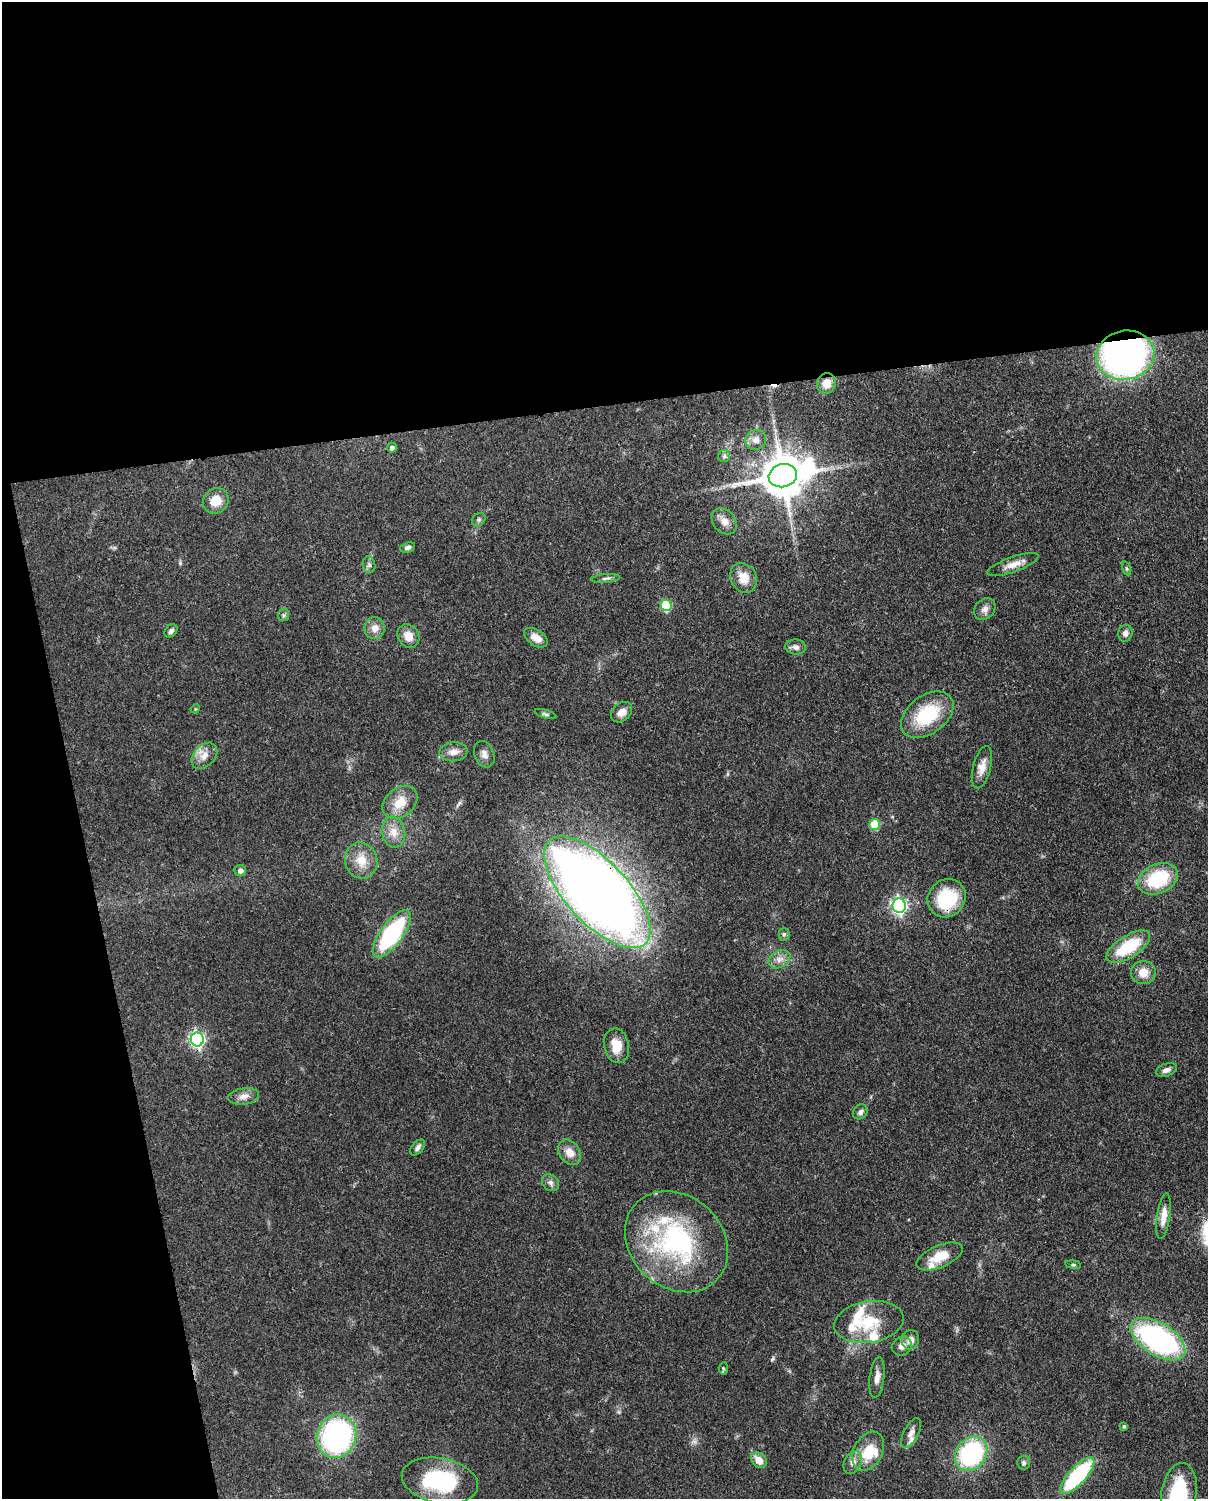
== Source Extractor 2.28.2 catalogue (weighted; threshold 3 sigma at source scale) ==
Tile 1 of 4 x 3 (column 1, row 1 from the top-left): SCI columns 90-1295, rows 3149-4645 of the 5000 x 4911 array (HDU 1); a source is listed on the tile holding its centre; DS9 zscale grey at full resolution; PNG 1210 x 1501 px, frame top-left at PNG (2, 2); each listed source drawn as its Kron ellipse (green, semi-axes under 4 px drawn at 4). Shown black and unused: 33% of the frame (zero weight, under 3 of 4 exposures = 7% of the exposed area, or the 3 px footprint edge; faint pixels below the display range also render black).
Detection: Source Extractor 2.28.2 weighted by HDU 2 'WHT'; one run over the whole footprint, this tile lists its part. Background 0.0986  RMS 0.0041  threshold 0.0184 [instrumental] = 3 sigma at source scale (4.5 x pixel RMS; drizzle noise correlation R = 1.50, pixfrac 1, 0.05/0.05 arcsec/px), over >= 5 px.
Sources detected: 86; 1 inside a brighter object's white glare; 2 cosmic-ray / hot-pixel residue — neither listed nor drawn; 8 inside a brighter listed object's ellipse — not listed separately; the other 75 listed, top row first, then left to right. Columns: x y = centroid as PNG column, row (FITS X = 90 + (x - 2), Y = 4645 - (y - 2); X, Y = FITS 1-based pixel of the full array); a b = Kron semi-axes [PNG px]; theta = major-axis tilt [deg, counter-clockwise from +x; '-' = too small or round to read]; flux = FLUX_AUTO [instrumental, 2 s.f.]
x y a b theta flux
1125 355 29 24 11 140
827 383 10 9 - 4.8
756 440 10 9 - 2.7
392 448 5 5 - 1.3
724 456 6 6 - 0.92
783 476 14 11 15 1700
216 501 13 12 - 6.7
479 520 7 6 - 0.97
724 521 14 11 -50 3.6
408 548 8 4 18 1
369 565 8 6 -74 1.1
1013 565 27 7 20 4.2
1127 569 7 3 -71 0.62
606 578 14 4 5 1.2
743 578 15 12 -61 6.5
666 605 6 5 - 24
985 609 12 9 44 2.2
284 615 6 5 - 0.73
375 628 11 10 - 3.5
171 631 7 5 45 1.3
1125 633 8 7 - 1.9
408 636 12 10 -54 4.6
536 638 13 8 -32 4
796 647 10 7 -6 1.9
195 709 5 4 - 0.37
621 712 12 8 41 3.3
545 714 11 4 -16 0.87
927 715 29 19 36 23
453 752 14 9 5 3.4
484 754 14 9 -68 2.5
204 756 15 10 46 4.2
982 767 22 9 76 4.5
400 802 19 14 40 7.8
875 825 5 5 - 16
393 832 15 11 -77 4.8
361 861 18 16 -76 7
240 871 6 5 - 2
1158 879 21 14 24 25
597 892 70 31 -47 550
947 898 20 18 46 24
899 906 7 6 - 110
392 934 28 11 54 47
784 934 6 5 - 0.77
1128 947 25 11 32 21
779 959 11 8 29 2.7
1143 972 12 12 - 5.2
197 1039 7 6 - 110
617 1046 17 12 -80 7.6
1166 1070 11 6 19 1.9
243 1096 15 8 8 2.9
860 1112 8 6 44 1.6
418 1148 9 5 49 1.4
570 1152 14 10 -55 4.3
550 1183 9 7 -43 1.6
1164 1216 23 6 82 4.3
676 1242 56 46 -42 68
940 1256 25 11 23 9.3
1073 1265 8 4 -8 0.64
869 1322 35 20 8 17
1158 1339 30 16 -32 88
910 1340 10 8 75 2.9
902 1346 10 9 - 2.6
723 1368 6 4 86 0.57
877 1377 20 7 83 3
1124 1426 4 3 - 0.86
911 1433 16 7 62 2.7
337 1436 22 19 72 80
868 1451 21 14 63 12
971 1454 18 15 51 53
759 1460 9 6 -44 4.5
853 1462 12 8 63 2.7
1024 1463 7 6 - 0.96
1077 1476 23 8 48 42
440 1481 38 22 -11 40
1179 1494 31 17 81 29
Overlapping masked pixels (flux is a lower limit): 5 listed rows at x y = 1125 355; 827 383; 783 476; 597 892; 947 898
Isophote crosses this tile's border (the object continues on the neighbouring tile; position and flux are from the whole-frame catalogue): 1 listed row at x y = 1179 1494